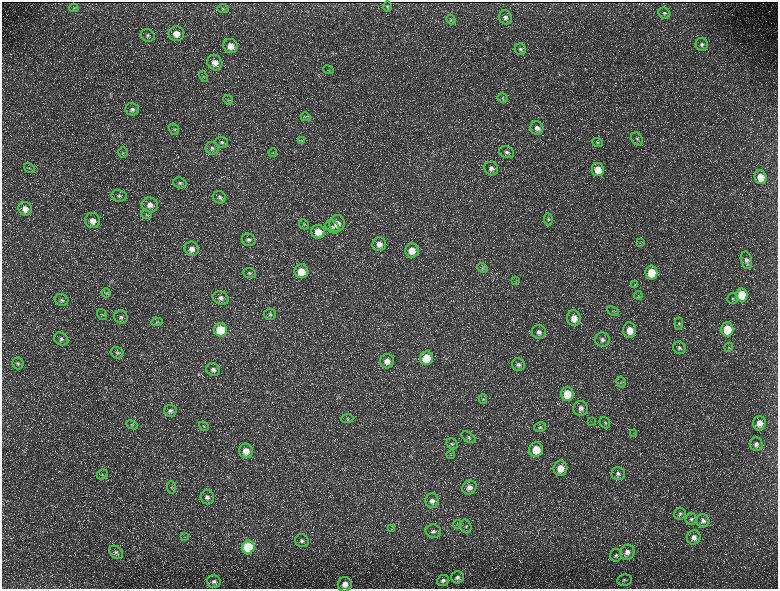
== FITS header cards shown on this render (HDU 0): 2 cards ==
NAXIS1  =                 1552 / length of data axis 1
NAXIS2  =                 1173 / length of data axis 2

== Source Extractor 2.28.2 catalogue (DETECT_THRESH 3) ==
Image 1552 x 1173 px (HDU 0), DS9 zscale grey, zoomed out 1/2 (1 PNG px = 2 x 2 image px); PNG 780 x 591 px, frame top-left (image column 1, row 1173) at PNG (2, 2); each listed source drawn as its Kron ellipse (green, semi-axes under 4 px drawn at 4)
Background 230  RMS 11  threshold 32.5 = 3 sigma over >= 5 px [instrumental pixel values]
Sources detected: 165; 37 cannot appear on this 1/2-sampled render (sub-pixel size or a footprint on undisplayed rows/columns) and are neither listed nor drawn; the other 128 listed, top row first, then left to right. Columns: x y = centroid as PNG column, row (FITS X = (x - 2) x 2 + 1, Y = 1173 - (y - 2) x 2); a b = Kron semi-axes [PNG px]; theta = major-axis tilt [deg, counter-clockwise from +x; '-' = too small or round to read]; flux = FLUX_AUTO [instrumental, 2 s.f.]
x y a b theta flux
387 6 5 5 - 2100
74 8 4 3 - 2800
223 8 6 4 -7 3500
664 13 6 5 - 4600
505 17 7 6 - 7800
451 20 5 4 - 2800
176 34 8 7 - 26000
148 35 7 6 - 6600
702 44 6 6 - 6300
230 46 7 7 - 24000
520 49 6 5 - 4800
215 63 8 7 - 19000
329 70 5 2 - 2400
204 76 5 3 - 3000
503 98 5 5 - 3500
228 100 5 4 - 3600
132 109 7 6 - 7600
305 117 5 4 - 3500
537 128 7 6 - 11000
174 129 6 5 - 4200
637 139 7 5 -59 5200
301 141 4 3 - 2500
222 142 6 5 - 4900
597 142 5 4 - 3400
212 148 6 6 - 7000
273 152 4 3 - 1900
507 152 7 5 -19 7500
123 153 5 5 - 3600
29 168 6 4 -34 3300
491 169 7 6 - 10000
598 169 7 6 - 33000
760 177 7 6 - 38000
180 183 7 5 -19 5800
119 196 7 5 -11 6400
220 197 6 6 - 7000
150 205 8 7 - 16000
25 209 7 6 - 21000
146 214 5 3 - 3200
548 219 6 4 -84 3500
93 221 8 7 - 21000
337 223 8 7 - 23000
304 224 5 4 - 3400
332 227 7 6 - 7000
318 232 7 7 - 33000
249 240 7 6 - 7500
640 242 4 3 - 2200
379 244 7 7 - 17000
192 249 7 7 - 17000
412 250 7 7 - 30000
746 260 9 5 -76 9500
482 268 5 4 - 3400
301 271 7 7 - 42000
651 272 7 6 - 66000
250 273 6 5 - 4700
516 280 4 2 - 1500
635 285 3 3 - 1600
106 293 5 3 - 2700
638 295 4 2 - 1700
742 295 6 5 - 88000
221 298 8 6 -22 10000
733 299 5 5 - 4200
61 300 7 6 - 5900
613 311 6 2 -28 2400
102 314 6 4 -55 3800
270 314 6 5 - 5600
121 317 7 6 - 6900
574 318 8 6 -81 26000
157 322 6 3 6 2900
679 323 6 4 84 4000
727 329 7 6 - 75000
221 330 6 6 - 92000
630 330 7 6 - 33000
539 332 7 7 - 12000
61 339 7 6 - 7800
602 340 7 7 - 10000
729 347 4 3 - 2200
679 348 6 6 - 6200
117 353 6 5 - 5200
426 358 7 6 - 64000
387 361 7 7 - 17000
18 363 6 5 - 4700
518 365 7 6 - 8400
213 370 7 6 - 9500
621 382 5 4 - 3700
567 394 7 6 - 53000
483 399 5 4 - 2600
581 408 7 7 - 13000
170 411 6 6 - 6700
347 419 6 4 3 3500
591 422 3 2 - 1200
605 423 6 5 - 4300
759 423 7 6 - 23000
132 425 6 4 -25 3800
204 426 5 3 - 1800
540 427 6 5 - 4600
634 433 4 2 - 1600
469 437 8 4 -33 5100
452 444 6 5 - 4100
756 444 7 6 - 9200
536 450 7 7 - 55000
246 451 7 7 - 24000
451 455 4 3 - 2400
560 468 8 7 - 34000
618 473 7 6 - 7900
102 474 6 4 28 3400
172 487 6 4 -82 4400
469 488 7 6 - 15000
207 497 7 6 - 8800
432 501 7 6 - 11000
680 513 6 5 - 5200
691 519 6 5 - 5300
703 521 7 6 - 8200
457 525 4 2 - 1800
466 526 7 5 -66 5800
392 529 4 3 - 2300
433 531 8 6 -11 8700
184 537 4 3 - 2100
694 537 7 6 - 13000
302 541 7 6 - 8300
248 547 6 6 - 170000
116 552 8 5 -40 6600
627 552 8 7 - 15000
616 555 6 6 - 5500
457 577 6 6 - 7800
443 580 6 5 - 7000
624 580 7 5 9 5800
214 582 7 6 - 7400
345 584 7 7 - 17000
At the frame edge (FLAGS 8, measured only in part): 1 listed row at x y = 345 584
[37 sub-pixel or undisplayed-footprint detections neither listed nor drawn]